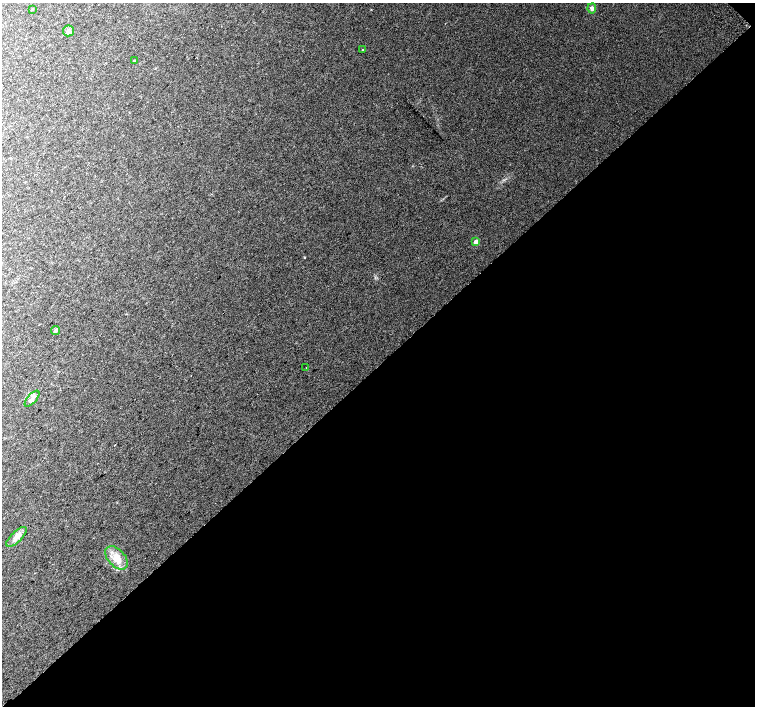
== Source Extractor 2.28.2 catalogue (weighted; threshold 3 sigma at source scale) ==
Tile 12 of 4 x 4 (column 4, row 3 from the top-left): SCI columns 4559-6064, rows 1664-3071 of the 6096 x 6079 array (HDU 1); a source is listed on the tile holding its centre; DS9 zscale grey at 2 x 2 block average (1 PNG px = mean of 2 x 2 image px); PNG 757 x 708 px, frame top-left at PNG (2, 3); each listed source drawn as its Kron ellipse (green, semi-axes under 4 px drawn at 4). Shown black and unused: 48% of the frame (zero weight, under 2 of 3 exposures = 2% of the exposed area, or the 3 px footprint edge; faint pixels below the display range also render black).
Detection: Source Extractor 2.28.2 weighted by HDU 2 'WHT'; one run over the whole footprint, this tile lists its part. Background 0.0504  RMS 0.012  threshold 0.055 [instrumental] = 3 sigma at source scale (4.5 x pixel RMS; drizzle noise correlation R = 1.50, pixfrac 1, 0.0396/0.0396 arcsec/px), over >= 5 px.
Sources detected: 12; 1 cosmic-ray / hot-pixel residue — neither listed nor drawn; the other 11 listed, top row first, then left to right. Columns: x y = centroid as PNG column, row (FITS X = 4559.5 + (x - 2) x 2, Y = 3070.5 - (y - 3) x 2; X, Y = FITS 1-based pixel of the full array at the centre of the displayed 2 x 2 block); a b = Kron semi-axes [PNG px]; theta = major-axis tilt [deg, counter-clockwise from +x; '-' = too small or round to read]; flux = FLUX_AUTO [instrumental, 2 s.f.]
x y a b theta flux
592 8 5 4 - 6.5
32 9 3 2 - 1.9
68 31 5 5 - 8.8
362 49 2 2 - 1.3
134 60 2 2 - 2.9
476 242 3 3 - 30
55 331 4 4 - 4.8
306 367 2 2 - 4.3
32 399 10 4 49 13
17 537 13 5 44 16
117 558 14 8 -48 30
Diffuse or blended objects may show on this block-average render without a row.